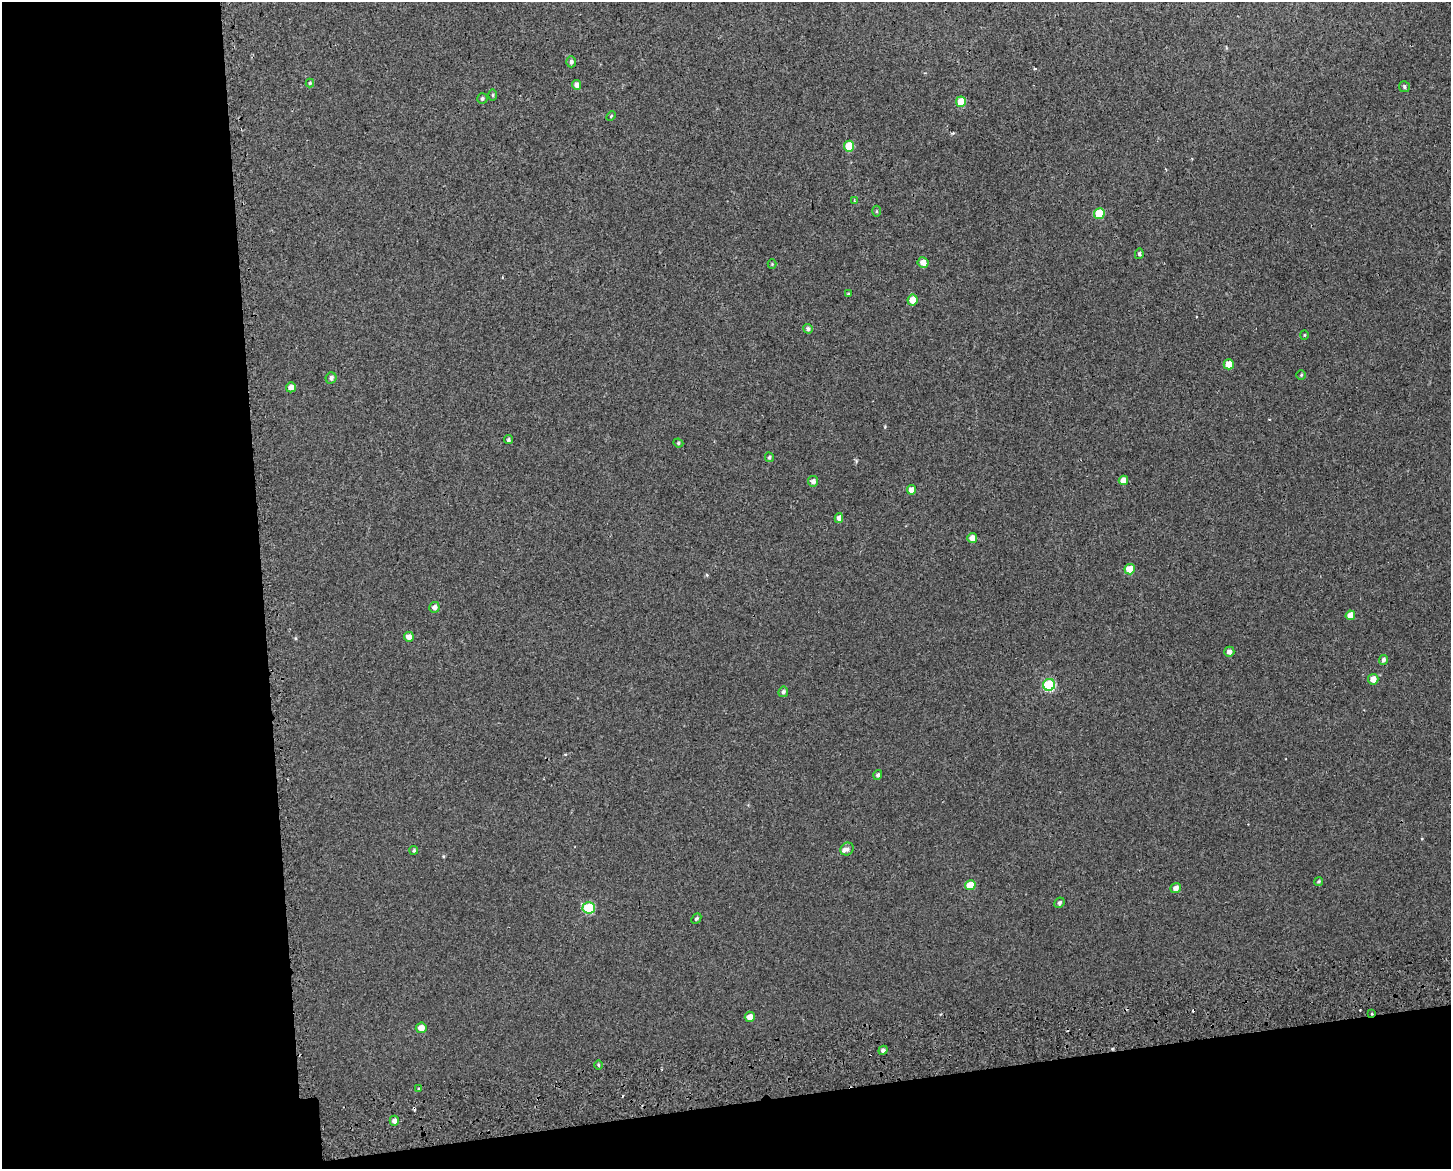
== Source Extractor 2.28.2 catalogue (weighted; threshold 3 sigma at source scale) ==
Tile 10 of 3 x 4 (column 1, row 4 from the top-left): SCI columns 26-1474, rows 61-1227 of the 4454 x 4791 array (HDU 1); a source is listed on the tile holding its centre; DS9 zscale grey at full resolution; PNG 1453 x 1171 px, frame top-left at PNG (2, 2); each listed source drawn as its Kron ellipse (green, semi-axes under 4 px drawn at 4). Shown black and unused: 24% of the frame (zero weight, under 2 of 3 exposures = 4% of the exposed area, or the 3 px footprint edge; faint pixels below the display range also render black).
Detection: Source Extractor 2.28.2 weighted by HDU 2 'WHT'; one run over the whole footprint, this tile lists its part. Background 0.00247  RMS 0.0062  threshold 0.0277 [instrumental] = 3 sigma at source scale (4.5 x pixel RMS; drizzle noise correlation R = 1.50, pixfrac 1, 0.0396/0.0396 arcsec/px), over >= 5 px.
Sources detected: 60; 3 cosmic-ray / hot-pixel residue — neither listed nor drawn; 1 inside a brighter listed object's ellipse — not listed separately; the other 56 listed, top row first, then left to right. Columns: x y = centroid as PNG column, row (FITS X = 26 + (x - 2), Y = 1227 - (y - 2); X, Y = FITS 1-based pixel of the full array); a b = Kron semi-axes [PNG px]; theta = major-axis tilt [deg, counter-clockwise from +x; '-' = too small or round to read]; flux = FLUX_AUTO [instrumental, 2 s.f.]
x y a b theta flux
571 62 5 5 - 1.7
310 83 4 4 - 0.78
577 85 5 4 - 2.5
1404 87 5 5 - 1.1
493 95 6 4 -90 0.65
482 99 5 5 - 1.1
961 102 5 5 - 13
611 116 5 3 - 0.66
849 146 5 5 - 14
854 201 3 3 - 1.1
876 211 5 3 - 0.74
1099 214 5 5 - 21
1139 254 5 4 - 1.1
923 262 5 5 - 4.6
772 264 4 4 - 0.56
848 294 3 3 - 0.55
913 300 5 5 - 6.5
808 329 5 5 - 1.5
1304 335 5 4 - 0.65
1229 364 5 5 - 8.4
1301 375 4 4 - 0.75
331 378 5 5 - 2
291 387 5 5 - 3.1
508 440 4 4 - 1.1
678 443 5 4 - 0.77
769 457 5 4 - 1.1
1123 480 5 4 - 4.5
813 481 5 5 - 2.5
911 490 4 4 - 4.6
839 518 5 4 - 3
972 538 5 5 - 3.7
1130 569 5 5 - 11
434 607 5 5 - 2.7
1350 615 5 4 - 5.5
409 637 5 5 - 3.5
1229 652 5 5 - 2.2
1383 660 5 4 - 1.6
1373 679 5 5 - 4.9
1049 685 6 6 - 50
783 692 5 4 - 1.4
878 775 5 4 - 1.5
847 849 7 6 - 1.8
414 850 4 4 - 1
1319 881 4 4 - 0.85
970 885 5 5 - 9.4
1176 888 5 5 - 3.2
1059 903 5 4 - 1.4
589 908 6 6 - 34
696 919 6 4 49 0.92
1372 1013 3 2 - 1
750 1017 5 5 - 4.2
421 1028 5 5 - 4.7
883 1050 5 4 - 1.7
598 1065 5 3 - 0.7
418 1089 3 3 - 1.8
394 1121 5 4 - 2.7
Overlapping masked pixels (flux is a lower limit): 1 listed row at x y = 1372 1013